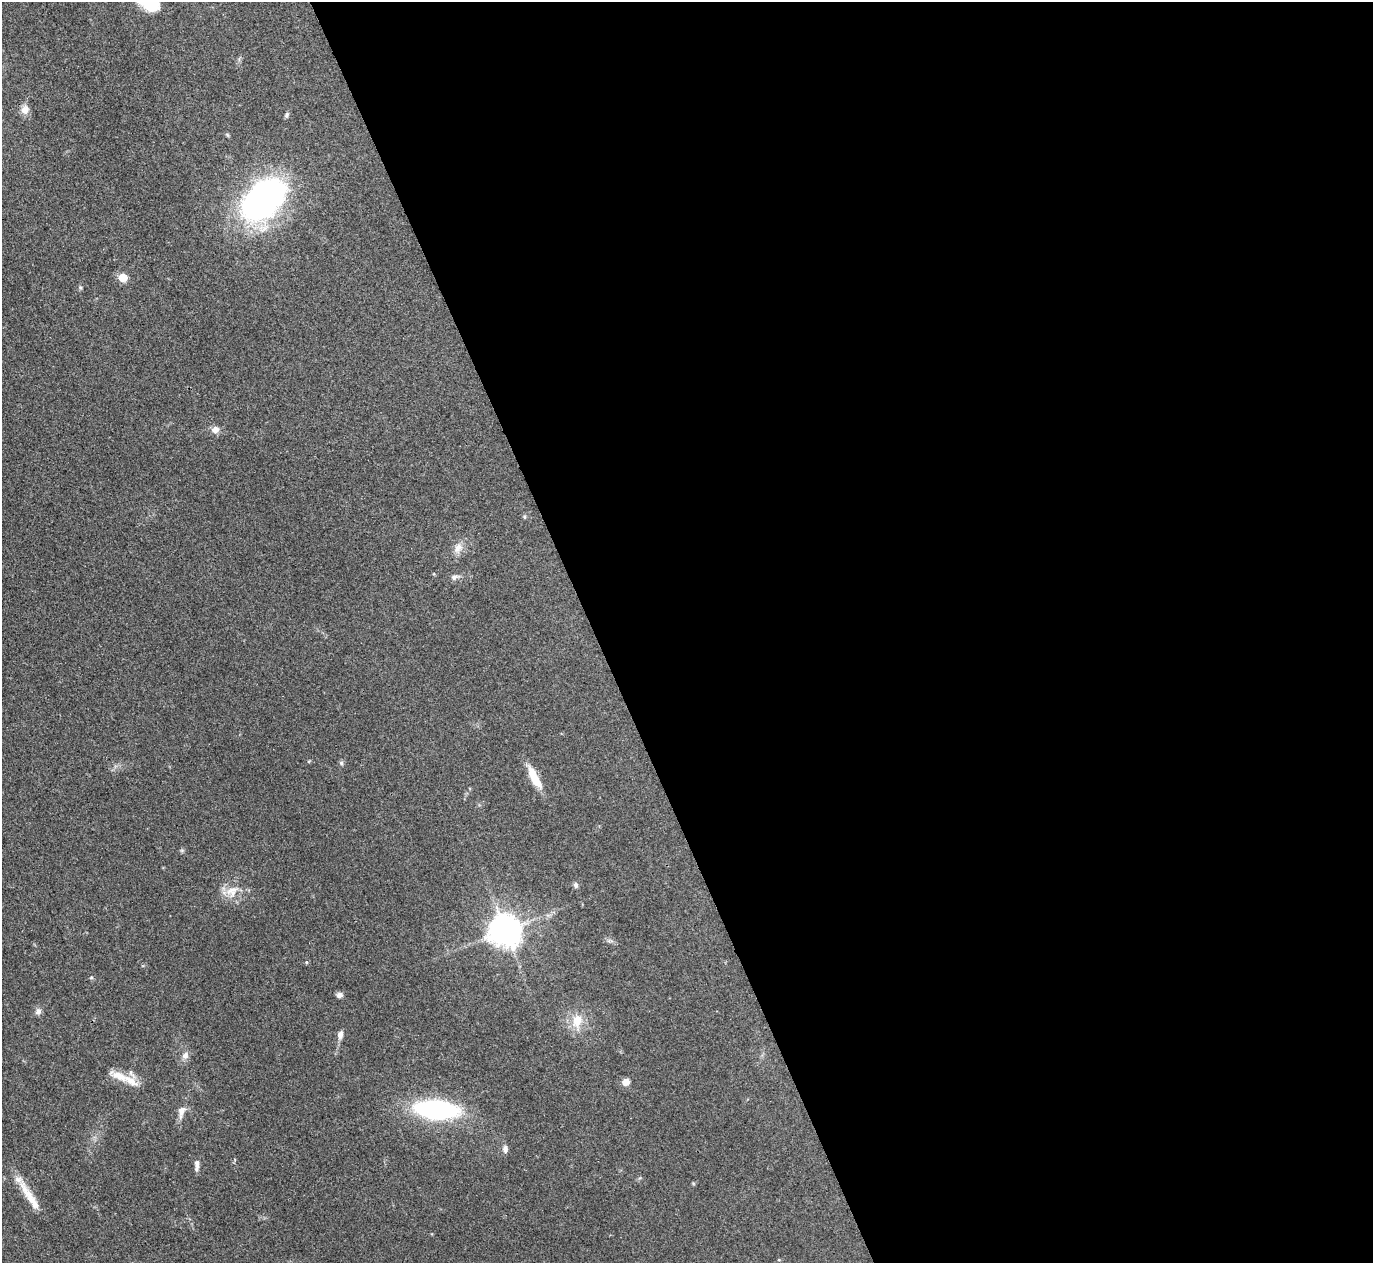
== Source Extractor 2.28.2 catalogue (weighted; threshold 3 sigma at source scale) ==
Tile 8 of 4 x 4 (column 4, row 2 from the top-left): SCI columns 4115-5485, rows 2673-3933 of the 5487 x 5475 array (HDU 1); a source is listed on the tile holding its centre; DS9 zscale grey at full resolution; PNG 1375 x 1265 px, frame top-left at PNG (2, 2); no overlay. Shown black and unused: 57% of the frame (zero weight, under 3 of 4 exposures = <1% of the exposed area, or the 3 px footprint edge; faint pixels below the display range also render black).
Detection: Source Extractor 2.28.2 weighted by HDU 2 'WHT'; one run over the whole footprint, this tile lists its part. Background 0.0712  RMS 0.0053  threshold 0.0238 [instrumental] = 3 sigma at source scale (4.5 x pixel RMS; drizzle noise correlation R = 1.50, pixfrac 1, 0.05/0.05 arcsec/px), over >= 5 px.
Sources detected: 35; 4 inside a brighter listed object's ellipse — not listed separately; the other 31 listed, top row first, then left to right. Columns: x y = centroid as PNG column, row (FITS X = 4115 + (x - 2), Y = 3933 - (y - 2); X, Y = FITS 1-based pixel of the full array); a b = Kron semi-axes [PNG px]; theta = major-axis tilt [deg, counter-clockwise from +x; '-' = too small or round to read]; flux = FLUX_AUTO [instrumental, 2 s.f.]
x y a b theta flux
149 4 23 12 -24 16
25 110 12 11 - 3.7
286 115 7 5 49 1.1
263 199 49 30 44 160
123 277 6 5 - 15
80 287 6 5 - 0.8
215 430 10 8 22 3.4
524 517 6 4 -62 0.7
458 548 15 10 58 4.6
454 577 11 7 16 2.1
309 761 5 3 - 0.43
341 763 6 5 - 0.97
534 777 27 8 -63 12
576 885 7 6 - 1.4
233 893 16 12 5 7.2
505 930 10 9 - 960
306 962 5 4 - 0.65
91 978 5 5 - 0.7
339 995 7 6 - 2.1
38 1011 9 7 65 2.1
577 1021 21 15 78 10
340 1035 10 6 78 2.7
185 1055 10 9 - 2.8
118 1076 29 10 -21 8.5
626 1082 7 6 - 4.5
437 1110 30 14 -4 110
181 1111 18 9 75 4.1
505 1149 10 7 90 2.1
197 1164 10 6 -87 2
33 1201 33 9 -56 9
779 1260 5 3 - 0.42
Isophote crosses this tile's border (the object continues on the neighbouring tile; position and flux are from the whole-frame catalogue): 1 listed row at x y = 149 4